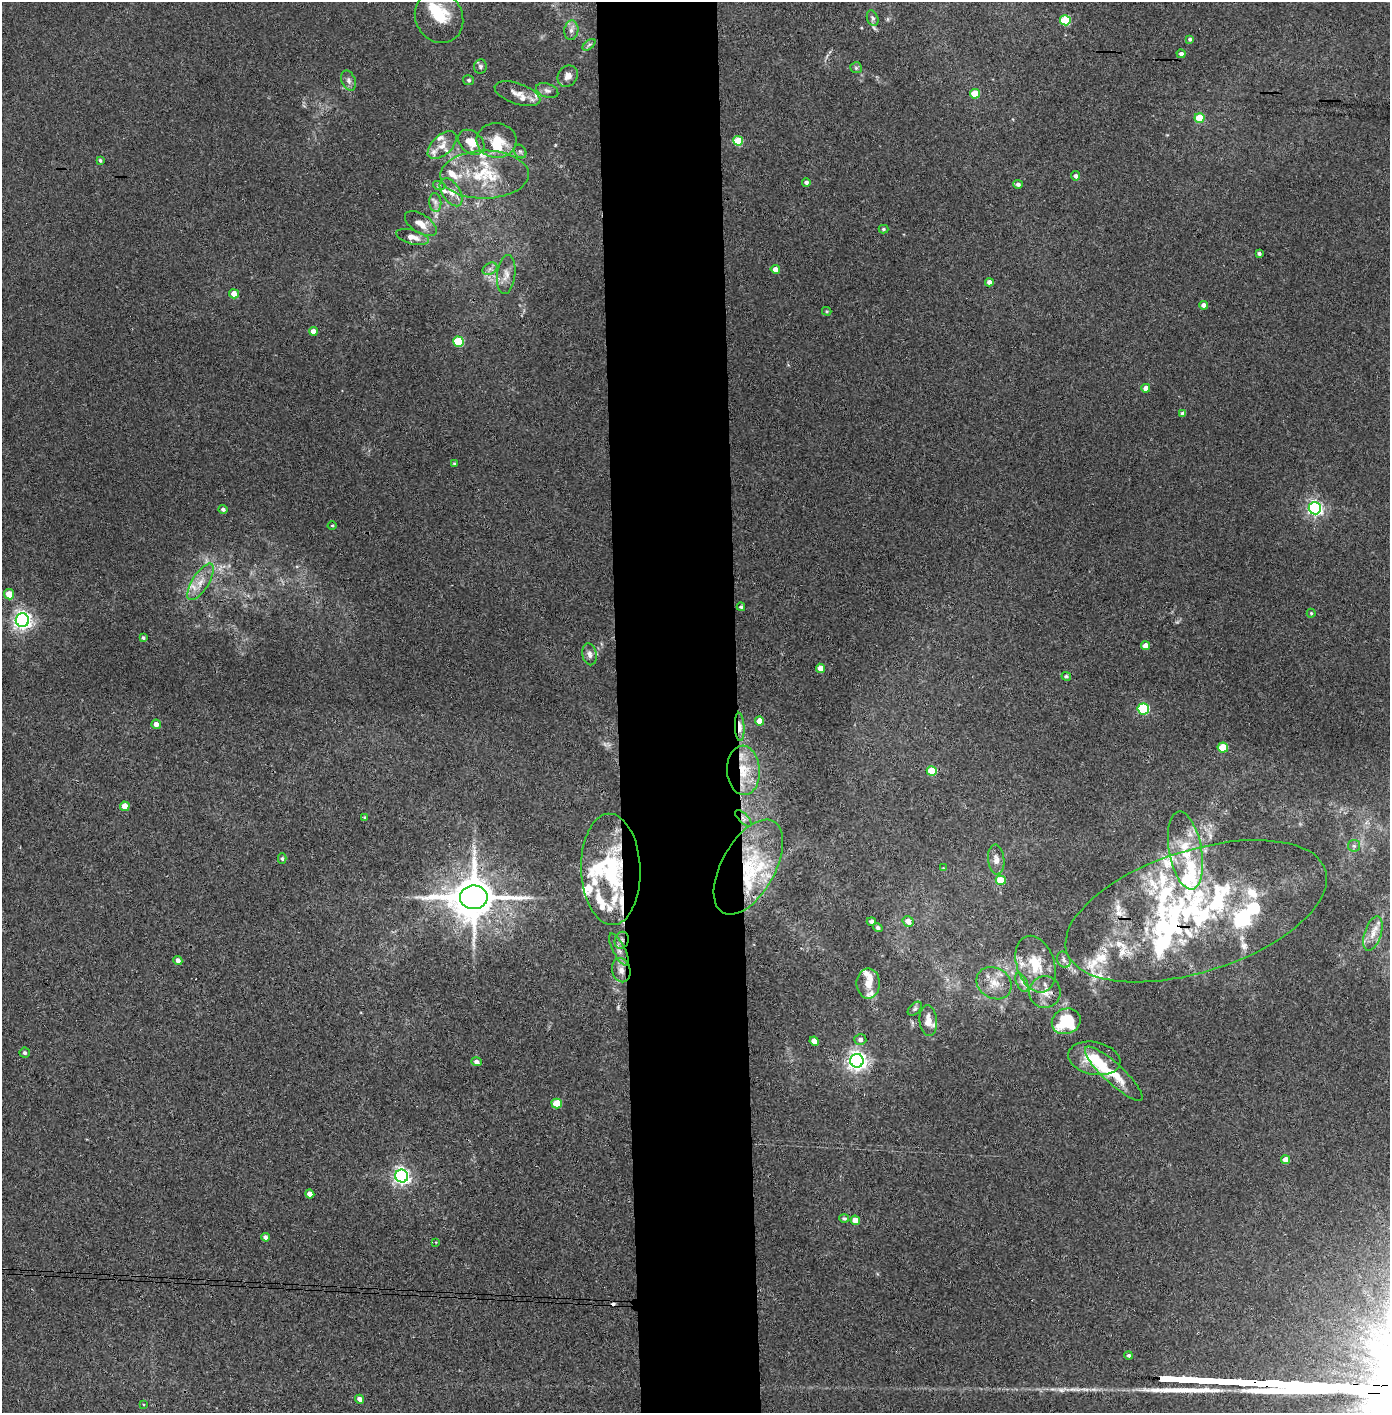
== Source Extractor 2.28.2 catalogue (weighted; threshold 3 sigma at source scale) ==
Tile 5 of 3 x 3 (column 2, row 2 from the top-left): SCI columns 1469-2856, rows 1415-2825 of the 4323 x 4241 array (HDU 1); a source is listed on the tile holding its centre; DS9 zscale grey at full resolution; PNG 1392 x 1415 px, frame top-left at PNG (2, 2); each listed source drawn as its Kron ellipse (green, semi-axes under 4 px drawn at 4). Shown black and unused: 9% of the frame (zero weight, under 3 of 4 exposures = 6% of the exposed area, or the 3 px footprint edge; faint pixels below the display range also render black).
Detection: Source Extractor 2.28.2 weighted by HDU 2 'WHT'; one run over the whole footprint, this tile lists its part. Background 0.0737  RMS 0.0056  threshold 0.0252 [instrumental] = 3 sigma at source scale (4.5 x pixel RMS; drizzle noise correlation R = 1.50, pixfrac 1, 0.05/0.05 arcsec/px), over >= 5 px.
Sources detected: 166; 1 too faint to see at this stretch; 5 inside a brighter object's white glare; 1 cosmic-ray / hot-pixel residue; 1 long thin detection or spike segment (spike, bleed or trail) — neither listed nor drawn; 45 inside a brighter listed object's ellipse — not listed separately; the other 113 listed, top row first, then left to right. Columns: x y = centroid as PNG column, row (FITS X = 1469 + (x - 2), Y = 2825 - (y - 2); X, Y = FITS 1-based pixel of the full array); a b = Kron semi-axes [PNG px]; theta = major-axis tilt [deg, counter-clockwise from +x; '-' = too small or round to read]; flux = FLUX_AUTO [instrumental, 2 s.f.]
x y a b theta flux
439 17 27 23 -59 20
873 18 8 5 -68 1.5
1065 20 5 5 - 30
571 30 10 7 81 2.7
1190 39 4 4 - 1.1
589 45 8 4 38 1
1181 54 4 4 - 1.7
480 66 7 6 - 1.3
856 68 6 5 - 0.94
568 76 11 9 50 3.2
469 80 5 5 - 1.1
349 81 10 7 -67 2.3
547 91 11 7 -19 2
517 94 24 10 -19 5.7
975 94 5 5 - 15
1200 118 5 4 - 15
496 140 20 17 -4 16
738 141 5 5 - 20
471 142 15 10 -41 11
442 145 17 9 43 5.5
520 151 7 5 -52 1.2
100 160 4 3 - 0.94
484 175 44 24 1 33
1075 176 5 4 - 1.6
806 182 4 4 - 1.7
1018 184 5 4 - 1.7
439 186 6 4 -18 0.85
451 192 16 9 -57 5
435 202 9 6 -84 2.2
421 224 18 9 -33 5.4
883 229 5 4 - 0.88
412 237 17 7 -15 4.4
1259 254 3 3 - 1
490 269 8 5 30 1.8
775 269 5 4 - 2.9
506 275 19 9 83 4.8
989 282 4 4 - 2.6
234 294 5 4 - 5.6
1204 305 4 4 - 2.8
827 311 5 4 - 0.64
313 331 4 4 - 4.7
458 342 5 5 - 30
1146 388 4 4 - 4
1183 413 4 4 - 1.3
454 463 4 3 - 0.57
1315 508 6 6 - 160
223 509 4 4 - 1.4
332 526 4 3 - 0.58
201 582 21 8 58 6.9
9 594 5 5 - 7.3
741 607 4 4 - 1.1
1311 613 4 4 - 0.72
22 620 7 6 - 270
143 638 4 4 - 0.94
1146 646 4 4 - 6
589 654 11 7 -78 2.8
820 668 4 4 - 5.5
1066 676 5 4 - 1
1143 709 6 5 - 44
759 721 4 4 - 6.8
156 724 5 4 - 2.5
740 727 14 4 -87 4.4
1223 748 5 5 - 16
743 770 25 16 -87 18
932 771 5 5 - 16
125 806 5 4 - 6.6
365 817 4 3 - 0.59
743 818 10 4 -44 1.9
1354 846 6 6 - 1.3
1185 850 39 16 -80 21
282 859 5 4 - 0.96
996 860 15 8 -85 3.9
748 867 52 27 61 48
943 868 3 3 - 0.35
611 869 56 29 -88 53
1001 880 5 4 - 13
474 897 14 12 1 2300
1196 911 136 61 18 170
908 921 5 5 - 4.5
871 922 4 4 - 1.8
878 927 5 4 - 1.3
1373 934 18 8 72 5.8
622 940 8 7 - 2.2
619 950 18 6 -63 3.2
1064 960 8 6 -66 1.8
178 961 5 4 - 2.4
1036 964 29 19 -72 17
621 970 12 9 -77 4.2
868 983 15 11 -90 5.8
994 983 18 15 -32 8.8
1022 983 10 5 -64 2.1
1045 992 16 15 - 6.7
915 1009 8 5 45 1.2
928 1021 16 8 -85 5.1
1066 1021 15 12 22 28
860 1040 6 5 - 2
814 1041 5 4 - 5.2
25 1053 5 5 - 1.3
1094 1058 26 16 -12 16
857 1061 7 6 - 320
476 1062 5 4 - 2.1
1114 1074 38 10 -43 14
557 1103 5 5 - 15
1286 1160 4 4 - 5.3
402 1176 6 6 - 210
310 1194 4 4 - 3.9
844 1219 5 4 - 1.1
855 1220 5 4 - 5.6
265 1237 4 4 - 1.8
436 1242 4 2 - 0.39
1129 1355 4 4 - 1.3
360 1399 4 4 - 2.6
143 1404 3 2 - 0.47
Overlapping masked pixels (flux is a lower limit): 9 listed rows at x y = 740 727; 743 770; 743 818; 748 867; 611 869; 474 897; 1196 911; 622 940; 1066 1021